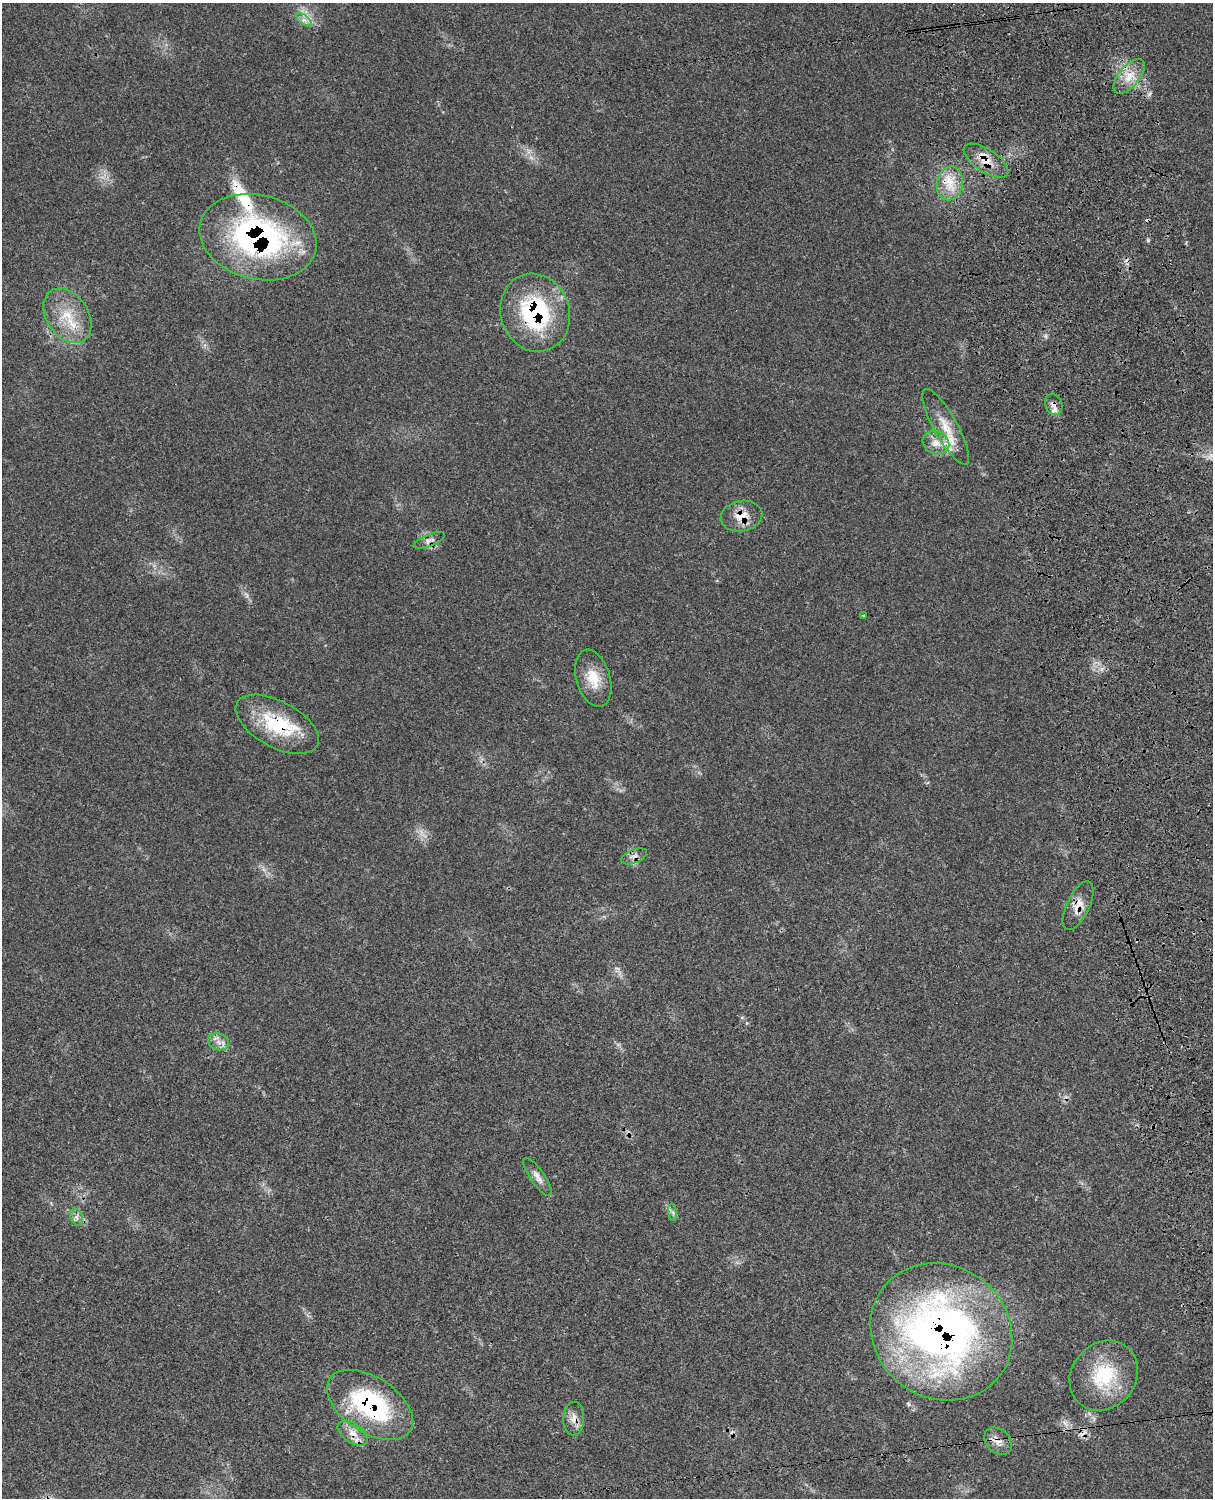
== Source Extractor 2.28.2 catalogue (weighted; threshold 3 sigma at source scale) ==
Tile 6 of 4 x 3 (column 2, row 2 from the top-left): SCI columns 1334-2544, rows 1773-3268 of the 5084 x 4927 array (HDU 1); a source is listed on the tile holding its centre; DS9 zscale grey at full resolution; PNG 1215 x 1500 px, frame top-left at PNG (2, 3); each listed source drawn as its Kron ellipse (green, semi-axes under 4 px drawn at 4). Shown black and unused: <1% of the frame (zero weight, under 3 of 4 exposures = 6% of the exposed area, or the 3 px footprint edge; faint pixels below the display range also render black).
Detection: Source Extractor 2.28.2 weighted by HDU 2 'WHT'; one run over the whole footprint, this tile lists its part. Background 0.0791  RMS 0.0058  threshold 0.0263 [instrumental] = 3 sigma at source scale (4.5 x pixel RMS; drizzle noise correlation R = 1.50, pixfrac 1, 0.05/0.05 arcsec/px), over >= 5 px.
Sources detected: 35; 5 cosmic-ray / hot-pixel residue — neither listed nor drawn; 3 inside a brighter listed object's ellipse — not listed separately; the other 27 listed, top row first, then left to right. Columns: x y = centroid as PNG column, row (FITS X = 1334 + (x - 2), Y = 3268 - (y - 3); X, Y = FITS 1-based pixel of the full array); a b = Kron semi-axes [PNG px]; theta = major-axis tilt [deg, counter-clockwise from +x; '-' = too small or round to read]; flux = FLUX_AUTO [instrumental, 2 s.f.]
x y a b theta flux
304 20 9 4 -36 2.2
1129 76 21 10 50 8.9
986 161 25 11 -33 9.5
950 183 17 13 79 11
258 237 59 42 -14 150
535 313 39 34 -72 65
67 316 30 21 -56 20
1054 404 11 8 -68 3.1
946 427 43 12 -61 15
936 443 13 11 -23 7.2
741 516 21 15 12 10
429 540 16 6 22 2.7
864 615 3 2 - 0.77
593 678 29 17 -74 13
277 724 45 23 -28 38
634 856 14 6 22 2.9
1078 906 26 11 64 7.7
219 1042 10 8 -16 3.6
538 1177 22 7 -56 4.2
673 1212 9 4 -81 1.3
76 1217 9 6 -66 2.2
941 1332 73 66 -36 340
1104 1376 37 32 50 35
370 1405 48 27 -33 77
574 1419 17 10 89 5.2
353 1433 17 9 -35 6.4
998 1441 15 11 -44 5.3
Overlapping masked pixels (flux is a lower limit): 15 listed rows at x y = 986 161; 258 237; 535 313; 1054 404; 946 427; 741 516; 429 540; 277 724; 634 856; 1078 906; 941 1332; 370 1405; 574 1419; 353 1433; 998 1441
Unlisted compact peaks at least as high as the median listed source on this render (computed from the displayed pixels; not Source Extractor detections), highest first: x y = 1148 241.